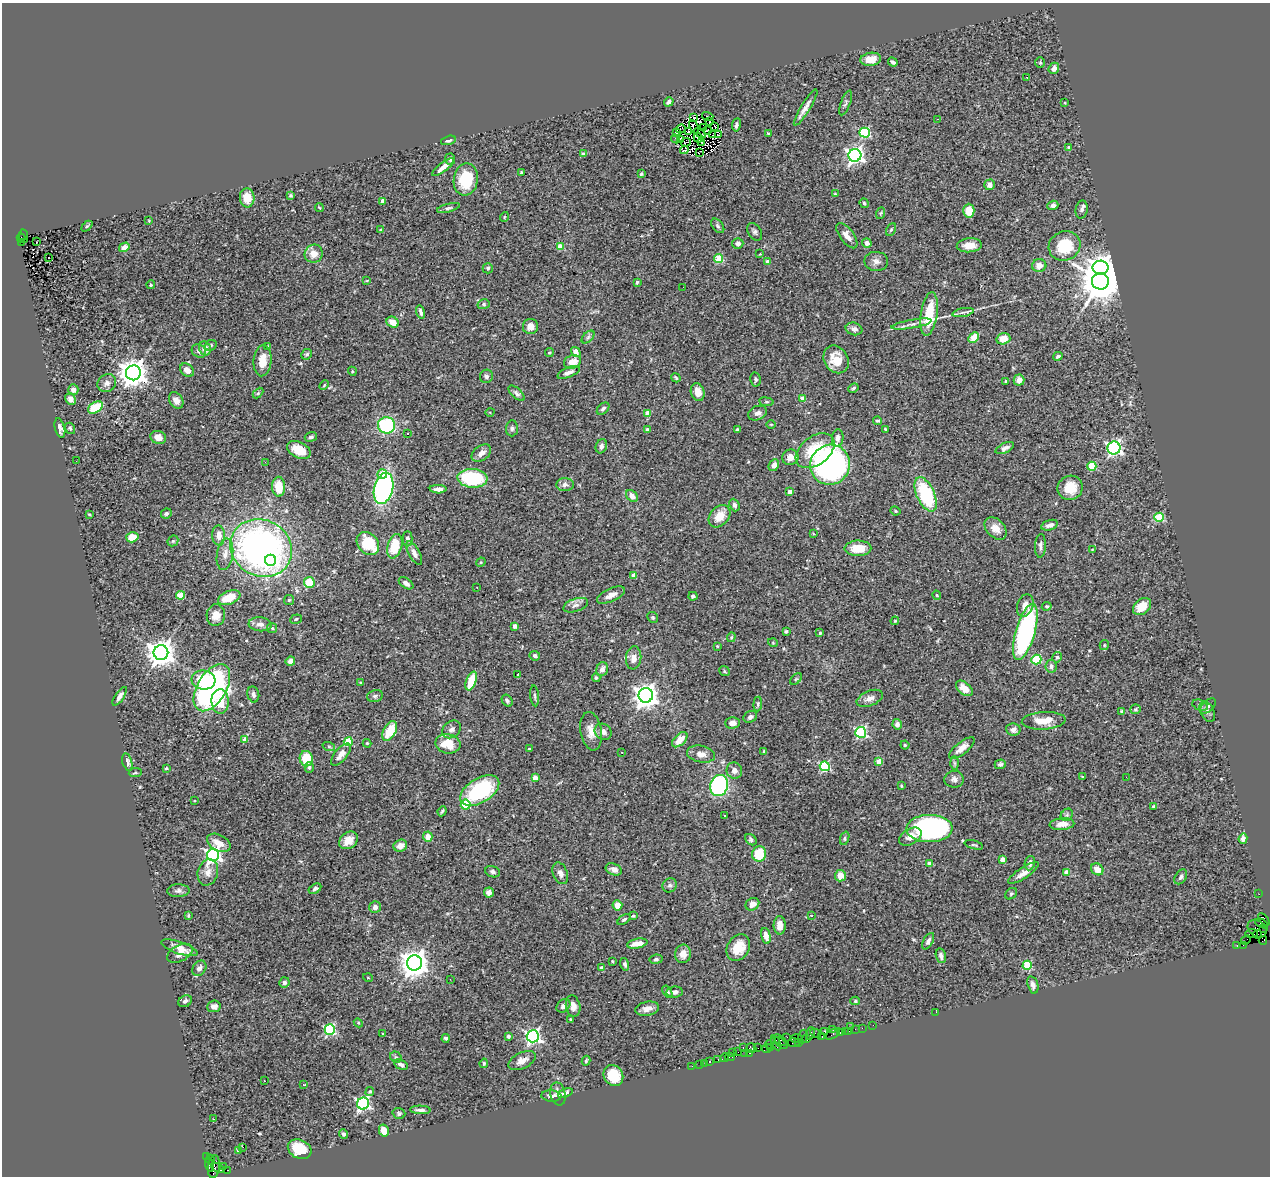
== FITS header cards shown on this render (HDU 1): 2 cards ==
NAXIS1  =                 1268
NAXIS2  =                 1174

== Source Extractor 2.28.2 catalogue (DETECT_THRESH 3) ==
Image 1268 x 1174 px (HDU 1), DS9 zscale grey, 1 PNG px = 1 image px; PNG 1272 x 1178 px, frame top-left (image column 1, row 1174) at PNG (2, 3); each listed source drawn as its Kron ellipse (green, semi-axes under 4 px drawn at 4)
Background 1.61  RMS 0.062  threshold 0.187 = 3 sigma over >= 5 px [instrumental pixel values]
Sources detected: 451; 4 with non-positive FLUX_AUTO (blend fragments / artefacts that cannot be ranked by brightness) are neither listed nor drawn; the other 447 listed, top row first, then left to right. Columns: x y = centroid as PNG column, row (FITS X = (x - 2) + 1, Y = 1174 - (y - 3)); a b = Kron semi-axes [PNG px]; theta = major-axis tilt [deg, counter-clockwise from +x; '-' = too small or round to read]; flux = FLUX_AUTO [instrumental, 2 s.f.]
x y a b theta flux
871 59 10 6 9 48
893 62 5 3 - 9.8
1040 63 5 4 - 4.9
1054 68 6 5 - 22
1027 77 2 2 - 2.9
669 102 5 4 - 13
846 103 13 5 69 11
1065 103 3 2 - 4
806 107 21 5 58 26
708 116 6 3 -17 5.4
694 117 3 2 - 2.4
938 119 2 2 - 2.7
710 122 4 2 - 0.95
736 125 7 4 80 8.9
715 126 3 2 - 0.052
694 127 7 2 -62 2.3
703 127 2 2 - 1.9
681 129 5 2 - 5.2
708 130 3 2 - 4.7
688 131 4 2 - 3.1
676 132 3 2 - 4
700 133 6 2 -35 0.78
768 133 4 3 - 3.7
864 133 5 5 - 310
713 135 3 2 - 2.8
719 135 3 2 - 5
698 138 5 2 - 0.35
676 139 5 2 - 0.95
448 140 8 4 15 12
680 140 3 2 - 4.8
686 142 5 2 - 4.6
702 142 3 2 - 3.9
1069 147 3 3 - 15
684 150 4 3 - 6.5
699 153 4 2 - 0.21
583 154 4 4 - 11
855 155 6 6 - 1500
450 159 5 5 - 10
443 167 13 4 38 28
522 172 3 3 - 5.1
641 174 4 3 - 5.8
466 179 16 12 82 160
990 185 5 5 - 20
835 194 3 3 - 4
291 195 4 3 - 6.1
247 198 9 7 -84 68
382 201 3 3 - 24
864 203 5 4 - 6.3
1053 205 5 4 - 14
319 208 4 3 - 3.8
448 208 12 4 15 9.3
1082 210 9 6 78 15
969 211 7 5 89 76
881 213 6 3 70 5.3
504 217 5 3 - 3.2
149 221 4 3 - 3.4
87 226 6 4 44 6
718 226 8 5 -51 8.9
381 230 4 3 - 8.5
891 230 7 4 63 6
755 232 9 6 -57 12
24 236 7 4 -82 160
847 236 15 7 -53 31
21 238 4 4 - 67
22 242 3 2 - 170
36 242 3 2 - 4.4
738 243 5 5 - 17
867 243 5 4 - 19
969 245 12 7 4 42
1065 246 16 14 26 170
124 247 5 4 - 29
560 247 4 4 - 82
314 254 9 9 - 45
760 254 2 2 - 2.4
49 258 3 3 - 64
719 259 4 4 - 170
876 261 12 9 -1 21
768 262 4 3 - 32
1039 266 7 6 - 33
488 268 5 5 - 7
1100 268 8 7 - 3000
367 280 4 2 - 2.9
1100 281 8 8 - 16000
637 282 4 3 - 5.5
151 285 4 4 - 5.3
683 287 2 2 - 3.2
484 304 6 5 - 8.2
421 312 7 3 -76 12
963 312 11 4 11 12
929 314 22 8 81 160
393 322 6 5 - 42
912 324 20 3 10 21
530 326 7 7 - 32
854 329 8 6 -14 18
588 337 8 4 45 9.3
974 338 6 4 45 77
1003 339 7 5 17 54
211 345 6 5 - 7.9
268 346 4 4 - 4.9
205 348 7 6 - 33
199 351 7 6 - 16
576 352 5 4 - 27
549 353 4 4 - 7.2
307 354 5 5 - 7.5
1058 356 5 3 - 7.9
836 359 14 11 -57 75
263 361 15 9 85 56
573 362 9 6 20 48
187 370 8 6 -43 29
352 371 4 3 - 4
569 372 12 5 23 19
133 373 7 7 - 5400
486 376 7 6 - 10
676 378 5 3 - 5.8
756 379 7 5 -78 8.9
1019 380 5 5 - 29
1006 381 3 3 - 4.6
107 383 10 8 38 20
324 385 5 3 - 4.4
853 388 5 3 - 6.4
73 390 5 5 - 17
698 392 9 6 -72 38
258 393 6 4 45 5.9
517 393 10 5 -43 11
71 399 6 5 - 19
803 399 4 4 - 53
176 400 9 6 -58 26
766 402 7 4 -8 5.5
95 408 8 5 32 120
603 409 7 5 41 12
490 412 4 3 - 3.6
647 413 4 4 - 47
758 413 10 7 23 16
878 421 4 3 - 5.8
771 424 5 3 - 3.5
387 425 8 8 - 330
60 428 10 5 -75 16
70 428 6 5 - 7.1
512 428 8 6 84 11
885 429 3 3 - 3.9
647 430 4 3 - 14
737 430 3 3 - 6.2
407 433 3 2 - 6
158 437 8 6 -20 25
311 437 6 4 17 11
838 438 8 5 84 17
601 446 7 5 70 12
1005 448 10 5 25 16
1114 448 6 6 - 930
299 450 12 8 -27 70
815 451 22 14 38 170
481 453 11 7 37 26
790 457 8 7 - 30
76 461 2 2 - 2.2
265 462 3 3 - 2.8
774 465 6 5 - 26
830 465 20 19 - 1300
1092 466 4 4 - 140
382 474 5 4 - 75
472 478 15 9 -3 280
565 485 9 6 -2 19
279 487 10 6 -87 81
384 488 16 9 76 770
1070 488 13 12 - 76
438 489 8 4 -2 21
790 491 4 4 - 34
926 494 18 9 -66 320
632 496 7 5 -46 27
734 505 6 5 - 10
895 511 5 3 - 5.1
166 513 5 4 - 9.9
89 514 3 2 - 5
719 516 12 9 48 66
1159 517 5 4 - 190
1050 525 8 5 16 20
996 528 13 9 -47 40
813 534 3 2 - 4.1
219 535 10 6 -87 33
132 537 6 5 - 58
407 539 7 5 90 14
173 541 6 5 - 5.3
368 543 13 10 -47 170
395 546 12 7 74 120
1040 546 12 5 87 14
261 548 32 28 -30 1900
858 548 13 7 1 86
1092 550 3 3 - 3.7
414 553 13 5 -61 22
225 554 16 8 80 31
271 560 5 5 - 450
481 562 5 4 - 4
634 575 4 4 - 37
309 582 5 5 - 92
406 583 8 5 -34 20
477 588 2 2 - 2.9
181 595 4 4 - 130
611 595 15 6 24 32
937 595 4 3 - 3.9
693 596 4 4 - 8.6
229 598 12 6 21 69
289 600 5 5 - 5.2
576 605 13 6 19 19
1025 605 12 8 71 31
1047 606 5 4 - 6.2
1142 607 10 7 42 73
216 615 11 9 84 40
653 617 6 5 - 5.9
296 619 6 4 21 5.9
895 621 4 3 - 4
260 624 11 7 -6 21
515 626 4 4 - 21
272 628 5 5 - 5.7
786 631 3 3 - 6.3
1025 632 29 9 74 820
820 633 3 3 - 6
731 637 5 4 - 5.6
773 643 5 3 - 3.2
1104 645 5 4 - 5
717 646 4 3 - 3.8
161 653 7 7 - 5300
535 656 5 4 - 11
1057 657 5 5 - 7.6
634 658 11 7 83 32
1036 660 5 5 - 250
290 661 5 4 - 37
1051 666 6 5 - 11
602 669 7 5 67 22
724 671 6 4 -39 5.5
518 674 2 2 - 3.5
596 678 4 4 - 8.5
796 679 7 4 45 5.9
203 680 12 9 -6 150
471 681 10 5 69 110
360 683 3 3 - 3.8
212 688 26 14 59 1100
964 688 10 6 -40 42
253 694 8 6 -77 15
646 695 7 7 - 3900
120 696 11 4 56 19
375 696 8 5 14 10
535 696 10 3 -84 7
870 698 14 7 21 24
507 701 6 5 - 10
220 702 12 8 -86 92
758 704 7 4 85 7.3
1200 705 8 5 -22 8.1
1208 706 9 5 44 11
1135 709 5 5 - 6
1121 711 4 3 - 3.4
1207 712 11 6 -64 14
750 717 7 5 28 14
1044 721 22 9 3 71
733 723 7 6 - 22
897 724 5 4 - 15
451 729 10 8 38 18
1013 730 7 6 - 16
390 731 11 6 61 110
591 731 19 10 -81 49
603 732 9 7 -36 23
861 732 5 5 - 430
245 740 4 4 - 41
680 740 9 5 43 55
348 742 4 4 - 170
367 743 4 4 - 4
448 744 12 9 -10 93
905 745 4 4 - 5.5
329 747 6 4 -20 6
962 748 16 6 39 34
529 749 3 3 - 6.4
764 751 4 3 - 6.7
622 752 3 2 - 6.6
701 754 14 8 -12 32
341 755 13 6 50 31
306 759 8 6 -79 130
879 761 4 4 - 61
127 762 9 4 -76 17
954 763 7 4 -89 6.5
1000 764 5 5 - 9
825 766 5 5 - 340
309 767 5 4 - 7.4
166 768 4 3 - 4.2
734 771 8 8 - 22
135 773 6 4 6 6.6
1082 776 4 2 - 3
1126 777 2 2 - 13
535 778 4 4 - 44
954 779 10 8 3 17
719 785 11 9 75 660
901 786 4 3 - 4
480 791 21 12 31 370
194 801 3 2 - 3.2
466 805 5 5 - 200
1154 807 4 3 - 6.8
442 811 5 3 - 6.3
725 815 3 3 - 11
1067 815 7 5 47 8.1
1062 824 12 6 5 31
929 829 23 13 1 930
428 837 5 5 - 33
910 837 12 7 30 31
845 838 7 4 71 7.5
1243 839 5 4 - 23
348 840 10 8 37 50
751 840 6 4 -44 9.1
219 843 12 8 -29 46
974 845 9 3 -15 5.7
400 846 7 6 - 31
759 854 8 7 - 120
213 855 6 6 - 1300
1002 860 4 4 - 42
1030 863 7 5 80 17
929 864 4 3 - 18
614 869 8 5 -22 19
1097 869 6 5 - 39
208 872 13 10 74 28
493 872 7 5 -16 12
1066 872 4 4 - 25
560 873 11 7 -68 20
1023 873 18 5 33 29
840 876 6 5 - 51
1181 877 8 5 57 11
670 885 7 6 - 12
315 889 7 4 31 9.5
178 891 11 6 2 15
489 893 5 5 - 21
1011 894 6 5 - 6
1259 894 2 2 - 6.8
752 904 7 6 - 27
617 905 5 5 - 38
375 907 6 5 - 18
811 915 3 3 - 15
188 916 3 2 - 4.4
633 916 4 3 - 4.1
624 919 7 4 37 6.2
1264 919 7 3 -49 110
1261 923 6 3 -27 160
780 925 9 6 -88 38
1263 928 3 2 - 31
1257 929 10 8 -36 340
1251 933 6 4 4 160
1257 934 4 4 - 120
766 936 8 4 -77 30
1246 940 5 2 - 23
1263 940 4 3 - 4.6
928 941 9 4 61 13
637 944 10 4 12 38
1237 945 3 2 - 15
1243 945 3 2 - 5.3
179 948 19 6 -19 36
738 948 14 11 59 84
180 953 14 8 27 36
683 954 9 8 - 31
941 956 7 5 -76 15
656 959 6 4 10 7.6
612 961 3 2 - 4.1
414 963 7 7 - 5400
625 964 6 4 -72 8.8
1027 965 4 4 - 160
199 968 8 6 53 20
602 968 4 4 - 16
368 978 5 3 - 3
450 979 3 2 - 4.7
284 982 5 5 - 14
1033 985 9 5 -74 18
667 992 6 4 -57 9.2
675 992 8 5 6 15
185 1001 7 5 33 13
855 1001 5 4 - 5.6
214 1006 7 6 - 20
563 1006 8 5 42 16
573 1006 10 7 -77 28
647 1009 12 7 11 27
936 1012 2 2 - 15
570 1019 3 3 - 4
358 1023 5 4 - 4.4
873 1025 2 2 - 7.3
850 1027 2 2 - 12
862 1028 2 2 - 37
330 1029 5 5 - 490
832 1029 3 2 - 29
855 1029 2 2 - 15
845 1031 3 2 - 39
849 1031 2 2 - 36
825 1032 4 3 - 87
811 1033 6 2 72 17
816 1033 5 2 - 72
840 1033 3 2 - 29
383 1034 2 2 - 3.3
833 1034 8 3 33 37
508 1036 4 3 - 13
533 1036 6 6 - 1100
787 1037 2 2 - 19
803 1037 7 4 76 270
822 1037 3 2 - 27
446 1038 4 3 - 9.2
796 1038 6 3 -1 36
807 1038 4 2 - 14
780 1040 7 3 -36 89
799 1042 3 2 - 7
776 1043 8 4 -65 38
781 1043 7 3 -36 370
794 1043 6 3 -3 130
769 1045 5 2 - 69
743 1048 3 2 - 12
751 1048 5 3 - 24
758 1048 2 2 - 12
771 1048 4 3 - 64
767 1049 5 3 - 88
738 1052 2 2 - 23
732 1053 3 2 - 5.8
750 1053 2 2 - 10
745 1054 2 2 - 2.7
396 1057 6 5 - 7
730 1057 5 2 - 20
725 1058 4 3 - 52
718 1059 3 2 - 15
522 1061 15 8 26 32
586 1061 5 3 - 5.5
709 1062 3 2 - 13
484 1063 5 3 - 5.3
705 1063 2 2 - 6.7
401 1064 7 4 -28 13
700 1064 2 2 - 11
692 1066 2 2 - 3.8
613 1075 11 9 -57 110
264 1081 3 2 - 7.2
304 1085 4 3 - 7.7
370 1091 5 4 - 6.5
565 1093 8 4 20 12
558 1094 11 7 -77 24
551 1096 10 5 -4 17
363 1104 6 6 - 870
420 1110 10 3 -2 15
399 1113 6 5 - 8.3
213 1119 3 2 - 3.7
384 1131 6 5 - 53
343 1134 5 4 - 9.5
242 1147 3 2 - 3.9
300 1149 12 9 -27 98
238 1150 4 3 - 9.4
207 1156 3 3 - 36
211 1160 5 3 - 70
209 1165 7 3 -70 140
224 1166 2 2 - 6.7
214 1167 11 6 83 350
218 1168 7 3 -28 280
228 1170 3 2 - 320
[4 non-positive-flux detections neither listed nor drawn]